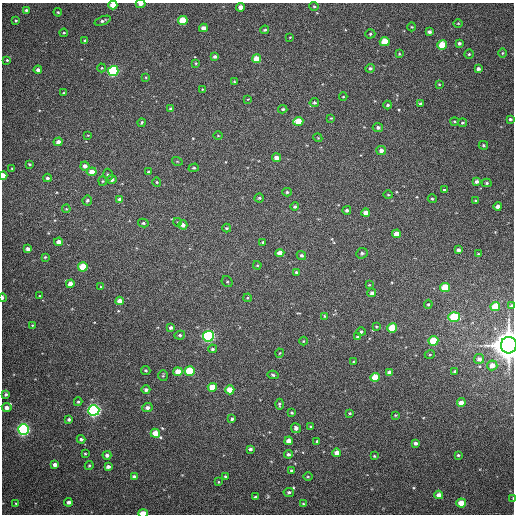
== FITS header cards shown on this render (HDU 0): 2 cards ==
NAXIS1  =                  512
NAXIS2  =                  512

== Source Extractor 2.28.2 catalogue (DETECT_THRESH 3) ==
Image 512 x 512 px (HDU 0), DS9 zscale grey, 1 PNG px = 1 image px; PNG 516 x 516 px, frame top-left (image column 1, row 512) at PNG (2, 3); each listed source drawn as its Kron ellipse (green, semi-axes under 4 px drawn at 4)
Background 390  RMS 9.9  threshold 29.8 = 3 sigma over >= 5 px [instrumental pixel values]
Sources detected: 191; all 191 listed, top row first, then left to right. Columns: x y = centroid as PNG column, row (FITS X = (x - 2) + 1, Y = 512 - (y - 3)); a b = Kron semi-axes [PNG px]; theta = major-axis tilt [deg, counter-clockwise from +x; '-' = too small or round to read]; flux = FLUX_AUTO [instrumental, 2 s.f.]
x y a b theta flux
141 4 5 3 - 3.5e+03
113 5 4 4 - 8.4e+03
314 6 5 4 - 8.4e+02
240 7 4 4 - 4.1e+03
26 10 3 3 - 8.3e+02
58 12 4 3 - 6.7e+02
183 20 5 4 - 2.0e+04
16 21 3 3 - 7.2e+02
103 21 8 4 20 1.4e+03
458 23 5 3 - 5.1e+02
412 27 4 4 - 6.2e+02
203 28 4 4 - 3.6e+03
265 30 4 3 - 9.1e+02
429 32 4 3 - 1.6e+03
64 33 4 3 - 7.1e+02
370 34 5 4 - 1.0e+03
290 37 3 2 - 4.3e+02
85 40 4 3 - 8.3e+02
385 42 5 4 - 1.5e+04
459 43 3 3 - 1.4e+03
442 45 5 4 - 2.5e+04
502 53 4 3 - 6.0e+02
399 54 4 4 - 7.0e+02
469 54 4 4 - 7.9e+02
215 57 4 4 - 1.5e+03
256 59 4 4 - 1.1e+04
7 60 3 3 - 7.3e+02
196 63 4 3 - 6.7e+02
102 68 4 4 - 7.2e+02
370 68 5 4 - 1.3e+03
478 69 4 3 - 2.0e+03
38 70 4 4 - 2.3e+03
113 71 5 5 - 7.1e+04
146 77 3 2 - 5.3e+02
234 81 4 2 - 5.3e+02
439 84 3 3 - 5.4e+02
202 89 3 2 - 4.0e+02
64 93 3 3 - 5.8e+02
343 97 4 3 - 5.4e+02
248 99 4 3 - 4.2e+02
314 103 5 4 - 1.2e+03
420 104 4 3 - 1.6e+03
388 105 4 3 - 9.7e+02
171 109 4 3 - 1.2e+03
283 109 4 3 - 1.0e+03
331 118 4 3 - 5.0e+02
510 119 4 3 - 1.0e+03
298 121 5 4 - 1.1e+04
454 121 4 3 - 7.8e+02
142 123 4 4 - 8.8e+02
462 123 4 4 - 9.5e+02
378 127 5 4 - 1.4e+03
88 135 4 2 - 4.3e+02
218 135 4 3 - 4.4e+02
318 138 4 3 - 5.3e+02
58 142 4 4 - 3.5e+03
483 145 5 4 - 9.0e+02
381 150 5 4 - 2.7e+03
276 158 4 4 - 4.7e+03
177 161 5 3 - 5.7e+02
29 164 3 2 - 7.0e+02
85 166 4 4 - 2.9e+03
194 168 5 4 - 7.6e+02
12 169 4 3 - 4.6e+02
92 172 5 4 - 5.8e+03
149 172 4 4 - 1.4e+03
108 175 6 4 -73 1.1e+03
3 176 4 3 - 9.7e+03
47 178 4 3 - 1.1e+03
112 179 5 4 - 2.4e+03
103 181 5 4 - 7.0e+02
157 182 4 4 - 7.5e+02
477 182 4 4 - 2.0e+03
487 183 5 4 - 9.5e+02
444 190 3 3 - 8.2e+02
287 192 4 4 - 1.0e+03
388 195 5 3 - 6.0e+02
259 198 4 4 - 9.0e+02
120 199 4 4 - 1.8e+03
432 199 4 3 - 8.4e+02
87 200 5 5 - 1.3e+03
475 201 3 2 - 6.8e+02
295 206 4 4 - 1.1e+03
498 206 4 4 - 3.1e+03
66 209 4 3 - 5.5e+02
347 210 4 4 - 1.4e+03
366 213 4 4 - 5.4e+03
177 222 4 3 - 5.7e+02
143 223 5 4 - 9.7e+02
183 225 4 4 - 2.6e+03
227 228 4 3 - 8.3e+02
397 234 4 4 - 6.9e+03
59 242 4 4 - 4.1e+03
263 242 3 2 - 6.0e+02
28 249 4 4 - 2.3e+03
458 250 4 3 - 2.2e+03
280 253 4 4 - 6.0e+03
362 253 6 5 - 1.4e+03
478 254 3 2 - 7.0e+02
301 255 5 4 - 1.4e+03
45 257 3 3 - 6.2e+02
257 265 4 4 - 6.6e+02
83 267 5 4 - 1.7e+04
296 272 3 3 - 9.7e+02
227 282 6 5 - 9.2e+02
70 284 4 4 - 5.1e+03
369 285 4 2 - 5.0e+02
101 287 3 3 - 4.8e+02
445 287 5 4 - 2.1e+04
372 293 4 4 - 2.0e+03
40 296 3 3 - 4.8e+02
2 298 4 2 - 1.5e+03
247 298 4 4 - 7.8e+02
120 301 4 4 - 6.4e+03
428 304 4 4 - 8.0e+02
512 306 4 3 - 1.9e+03
495 307 5 4 - 1.9e+04
324 316 4 3 - 7.4e+02
454 317 5 5 - 3.3e+04
32 325 3 3 - 5.3e+02
376 326 4 2 - 5.8e+02
171 328 4 3 - 1.6e+03
392 328 5 4 - 2.6e+04
361 332 4 4 - 1.3e+03
180 335 5 4 - 1.1e+03
208 336 5 5 - 1.3e+05
357 336 3 2 - 4.9e+02
303 341 4 3 - 4.8e+02
433 341 5 4 - 2.3e+04
509 345 8 8 - 1.4e+06
212 349 4 4 - 1.2e+03
280 353 4 3 - 5.0e+02
430 354 5 3 - 6.7e+02
479 359 5 5 - 2.7e+03
353 362 3 3 - 5.9e+02
492 365 5 5 - 5.5e+03
146 370 5 4 - 9.6e+02
190 371 5 5 - 3.1e+04
455 371 4 4 - 1.2e+03
178 372 4 4 - 8.6e+03
389 373 4 4 - 3.6e+03
273 375 5 3 - 9.5e+02
163 376 5 4 - 8.2e+02
375 377 5 4 - 1.7e+04
212 387 5 4 - 1.5e+04
146 390 4 4 - 1.9e+03
230 390 4 4 - 1.0e+04
6 394 3 3 - 1.2e+03
78 402 4 3 - 9.6e+02
461 403 4 4 - 5.1e+03
279 404 5 3 - 1.0e+03
7 408 5 4 - 3.3e+03
147 408 5 4 - 2.2e+03
94 410 5 5 - 1.9e+05
292 412 3 3 - 7.9e+02
350 413 3 2 - 6.2e+02
395 415 3 3 - 5.4e+02
69 419 3 3 - 1.6e+03
232 419 3 3 - 1.2e+03
311 427 4 3 - 8.2e+02
296 428 5 5 - 2.4e+03
23 429 5 5 - 1.6e+05
155 433 4 4 - 8.9e+03
81 439 4 4 - 1.2e+03
289 441 4 4 - 6.0e+03
317 441 3 3 - 8.2e+02
415 443 4 4 - 2.1e+03
250 449 4 3 - 1.4e+03
337 453 4 4 - 4.6e+03
85 454 3 3 - 6.3e+02
288 454 4 4 - 1.6e+03
107 455 4 4 - 2.1e+03
458 455 4 3 - 9.1e+02
374 456 3 2 - 6.0e+02
55 465 4 4 - 3.0e+03
89 466 4 3 - 7.8e+02
108 467 4 4 - 2.1e+03
291 470 3 3 - 7.8e+02
134 476 4 3 - 1.6e+03
226 477 4 3 - 1.1e+03
308 477 5 3 - 6.1e+02
218 482 4 3 - 5.2e+02
289 492 5 4 - 1.5e+03
439 495 4 4 - 4.0e+03
256 497 3 3 - 1.2e+03
513 498 4 2 - 4.1e+02
68 502 4 4 - 2.2e+03
461 503 5 4 - 1.1e+04
16 504 4 3 - 5.7e+02
303 504 3 3 - 5.4e+02
143 513 5 3 - 1.3e+04
At the frame edge (FLAGS 8, measured only in part): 8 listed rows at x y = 141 4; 113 5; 3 176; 2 298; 512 306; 509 345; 513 498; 143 513